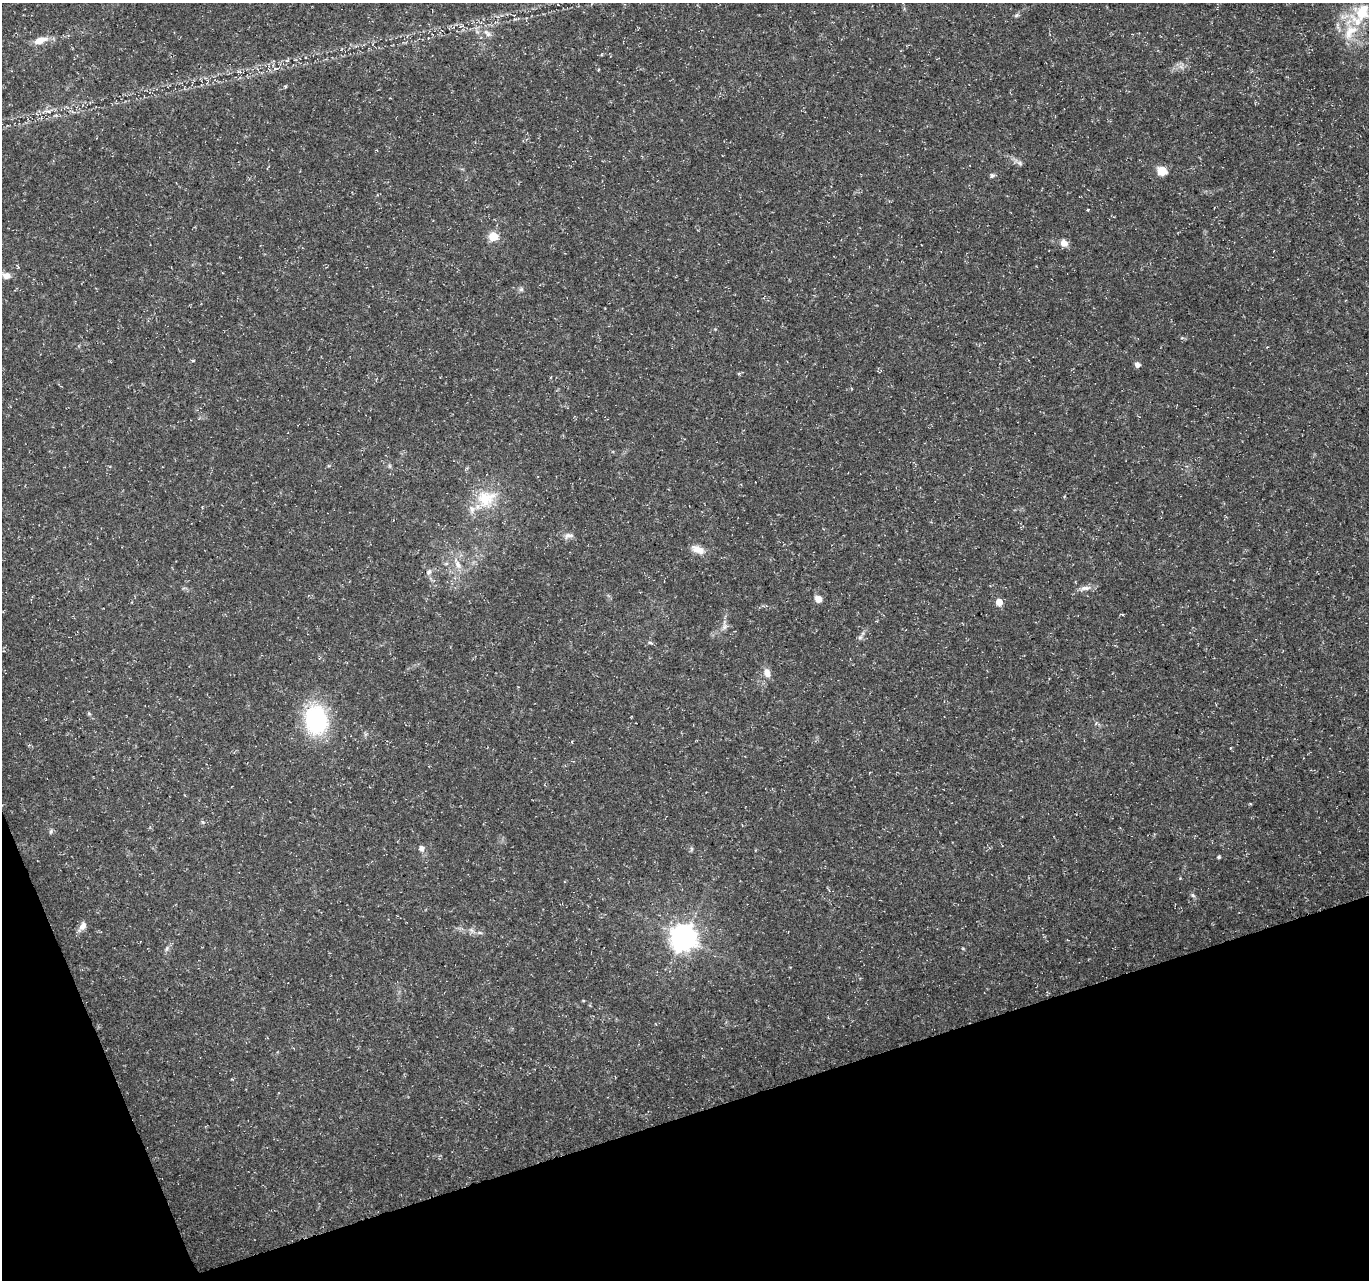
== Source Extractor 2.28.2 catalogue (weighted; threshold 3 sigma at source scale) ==
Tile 14 of 4 x 4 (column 2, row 4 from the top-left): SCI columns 1370-2736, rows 127-1404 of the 5471 x 5308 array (HDU 1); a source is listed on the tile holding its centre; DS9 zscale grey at full resolution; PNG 1371 x 1282 px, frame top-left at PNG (2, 3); no overlay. Shown black and unused: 16% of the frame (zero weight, under 3 of 5 exposures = <1% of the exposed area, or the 3 px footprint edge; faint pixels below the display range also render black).
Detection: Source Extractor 2.28.2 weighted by HDU 2 'WHT'; one run over the whole footprint, this tile lists its part. Background 0.0211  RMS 0.0032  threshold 0.0145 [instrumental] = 3 sigma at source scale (4.5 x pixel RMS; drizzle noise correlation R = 1.50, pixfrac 1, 0.0396/0.0396 arcsec/px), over >= 5 px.
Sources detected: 50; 1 cosmic-ray / hot-pixel residue — not listed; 4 inside a brighter listed object's ellipse — not listed separately; the other 45 listed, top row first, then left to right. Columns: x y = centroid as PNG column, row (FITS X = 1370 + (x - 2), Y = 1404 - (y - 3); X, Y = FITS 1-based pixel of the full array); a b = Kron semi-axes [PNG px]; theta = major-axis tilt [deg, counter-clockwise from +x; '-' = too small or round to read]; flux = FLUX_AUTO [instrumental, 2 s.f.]
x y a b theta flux
1362 12 26 21 62 10
1016 16 6 4 20 0.51
487 33 13 6 -45 1.6
40 40 17 8 18 3.7
1181 67 9 4 -37 1
598 70 5 3 - 0.25
48 111 7 4 -19 0.61
1020 163 9 6 -41 0.93
1162 171 10 8 -22 4.4
992 176 8 5 38 0.69
1088 210 4 3 - 0.26
493 236 5 5 - 17
1064 243 9 8 - 2.4
6 276 11 7 -17 2.3
521 289 6 6 - 0.66
1182 338 6 4 -17 0.44
193 361 5 3 - 0.37
1137 365 5 5 - 1.5
739 373 5 4 - 0.49
390 466 6 4 -89 0.49
486 499 29 26 21 13
569 536 13 7 12 1.5
698 549 19 9 -25 3.1
457 564 17 7 -63 2.8
429 572 9 6 62 1.1
1085 588 16 6 7 1.8
818 599 8 7 - 2.3
999 602 5 5 - 4.4
1122 614 5 3 - 0.28
724 626 14 7 89 1.6
860 637 7 6 - 0.86
650 643 8 3 -14 0.51
767 673 12 8 -68 2.3
89 714 6 4 -20 0.39
316 720 28 22 -83 34
51 831 7 5 87 0.66
421 848 7 6 - 1.3
691 849 7 4 -90 0.5
1219 857 4 3 - 0.57
1193 895 7 5 -45 0.66
82 926 14 8 57 2.1
471 930 9 6 -36 1.1
480 933 6 4 -19 0.54
683 937 9 8 - 360
167 948 8 4 60 0.73